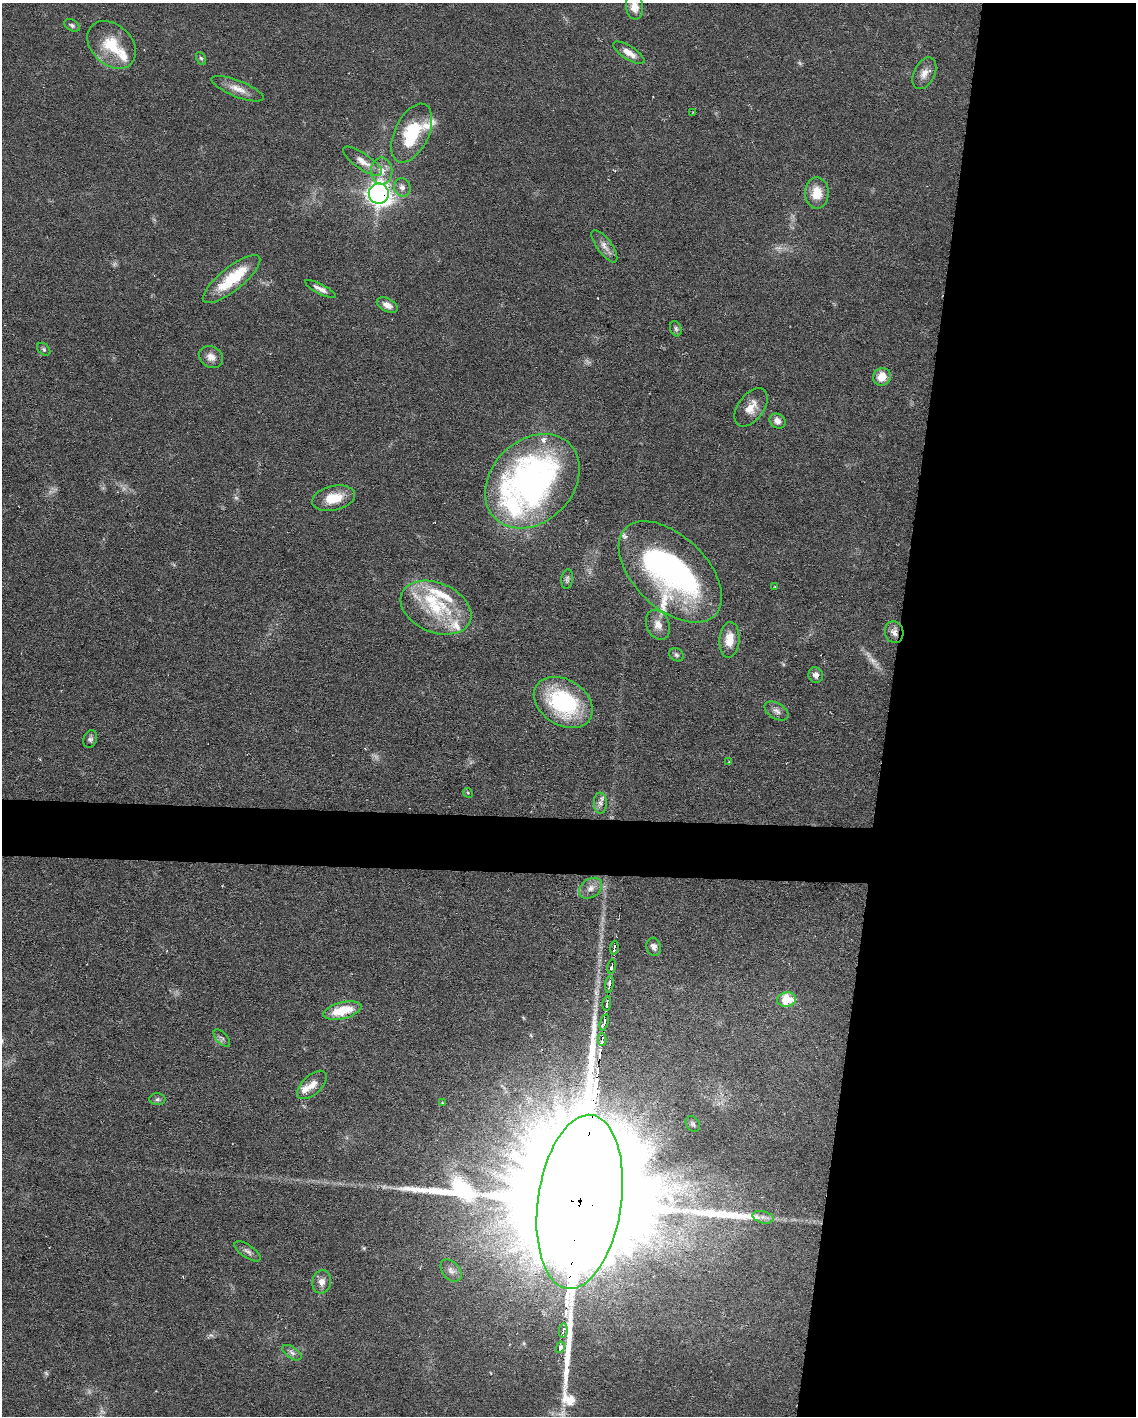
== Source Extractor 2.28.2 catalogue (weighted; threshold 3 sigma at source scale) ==
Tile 8 of 4 x 3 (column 4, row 2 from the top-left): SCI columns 3405-4538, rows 1630-3043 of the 4538 x 4560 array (HDU 1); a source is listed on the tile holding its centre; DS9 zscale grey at full resolution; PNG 1138 x 1418 px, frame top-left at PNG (2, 3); each listed source drawn as its Kron ellipse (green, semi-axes under 4 px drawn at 4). Shown black and unused: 25% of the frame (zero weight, under 3 of 6 exposures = <1% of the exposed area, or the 3 px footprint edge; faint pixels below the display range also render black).
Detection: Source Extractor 2.28.2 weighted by HDU 2 'WHT'; one run over the whole footprint, this tile lists its part. Background 0.106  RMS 0.0054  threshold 0.022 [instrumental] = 3 sigma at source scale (4.09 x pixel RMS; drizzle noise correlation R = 1.36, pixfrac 0.8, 0.05/0.05 arcsec/px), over >= 5 px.
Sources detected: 89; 10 too faint to see at this stretch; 1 inside a brighter object's white glare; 3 long thin detections or spike segments (spike, bleed or trail) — neither listed nor drawn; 11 inside a brighter listed object's ellipse — not listed separately; the other 64 listed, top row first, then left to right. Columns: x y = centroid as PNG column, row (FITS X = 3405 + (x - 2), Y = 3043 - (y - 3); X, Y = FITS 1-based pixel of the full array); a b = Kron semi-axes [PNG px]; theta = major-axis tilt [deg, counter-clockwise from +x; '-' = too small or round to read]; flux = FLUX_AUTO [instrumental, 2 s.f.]
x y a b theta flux
634 7 13 8 -83 5.6
72 25 8 5 -30 1.3
112 45 27 20 -43 19
629 53 18 7 -32 4.9
201 58 7 4 -61 0.81
924 73 17 10 63 4.4
238 89 28 8 -21 5.8
693 112 3 3 - 0.4
412 133 31 17 65 27
362 161 23 8 -34 4.9
382 171 13 10 -89 5.4
402 187 9 8 - 2.6
817 193 15 12 -89 9.3
379 194 10 10 - 240
604 246 19 7 -54 3.6
232 279 35 11 38 23
320 289 17 5 -27 2.8
387 305 11 6 -27 3.4
676 329 8 5 -70 1.1
44 349 7 5 -43 1
211 357 13 10 -32 4
882 377 9 8 - 7.1
751 407 22 13 54 7.2
778 421 8 7 - 3.1
532 481 53 41 45 200
333 498 22 12 13 12
670 572 62 36 -44 150
567 579 10 5 83 1.4
775 587 3 2 - 0.4
436 608 37 24 -23 31
658 625 15 11 -66 4.9
894 632 11 9 -77 3.2
729 640 18 10 85 8.1
677 655 8 6 -33 1.1
816 675 8 7 - 2.6
563 702 32 23 -33 57
776 711 13 7 -31 2.5
90 739 9 6 69 1.6
729 761 3 2 - 0.42
468 793 5 4 - 0.52
600 803 10 6 -88 2.2
591 888 13 9 35 3.6
654 947 9 7 -73 2.3
614 948 7 3 83 5.7
612 966 7 3 78 6.6
609 984 8 3 82 7.5
787 1000 9 7 9 14
607 1003 7 3 84 6.6
342 1011 19 8 14 15
604 1022 8 3 74 6.8
222 1038 10 5 -47 1.5
602 1040 6 3 88 6.6
312 1085 18 9 43 5.1
157 1099 8 6 2 1.2
442 1103 4 3 - 0.54
693 1124 8 6 -54 1.4
580 1202 88 41 82 39000
763 1217 10 6 -14 2.2
247 1251 15 6 -34 2.2
451 1271 13 8 -50 2.7
322 1282 11 9 79 3.6
563 1330 7 3 85 4.7
560 1347 6 4 76 6.4
292 1353 11 5 -35 2
Overlapping masked pixels (flux is a lower limit): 2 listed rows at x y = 379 194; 580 1202
Isophote crosses this tile's border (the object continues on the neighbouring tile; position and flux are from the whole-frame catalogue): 2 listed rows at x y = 634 7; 580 1202